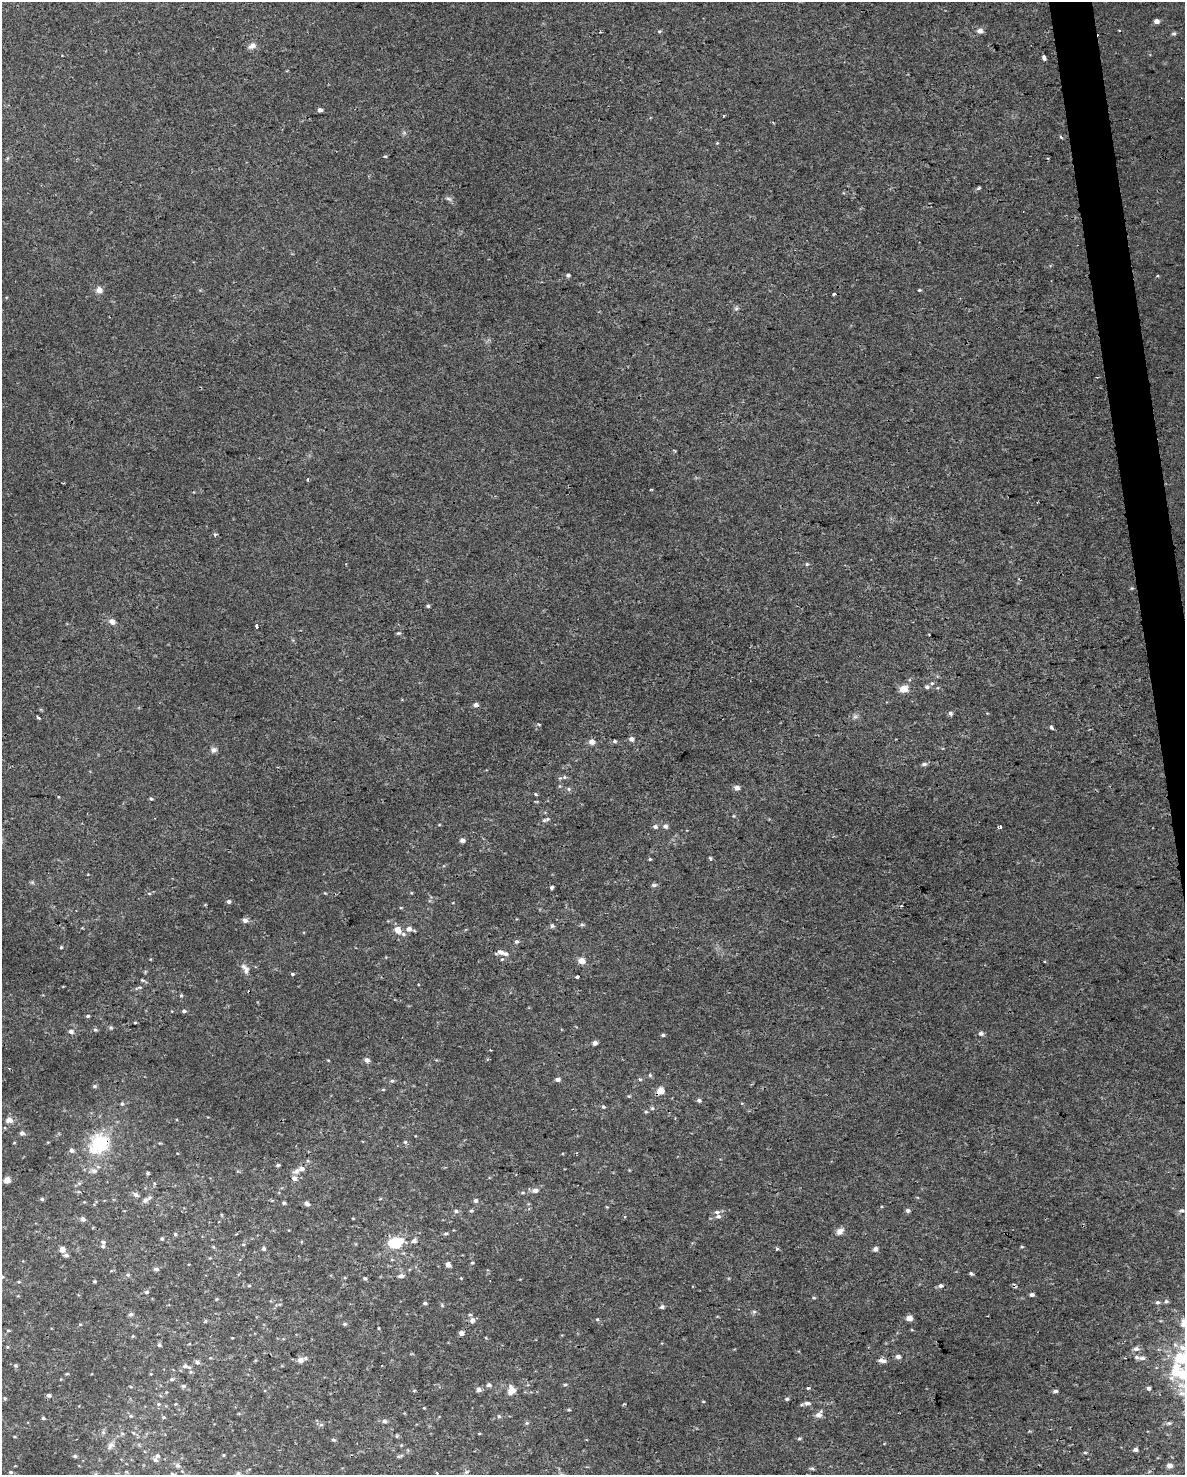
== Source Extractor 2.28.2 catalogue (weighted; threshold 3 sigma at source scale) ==
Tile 6 of 4 x 3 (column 2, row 2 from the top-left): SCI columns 1185-2367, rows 1535-3007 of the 4734 x 4497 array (HDU 1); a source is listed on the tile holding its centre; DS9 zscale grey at full resolution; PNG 1187 x 1477 px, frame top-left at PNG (2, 2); no overlay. Shown black and unused: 2% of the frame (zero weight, under 2 of 3 exposures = <1% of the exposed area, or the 3 px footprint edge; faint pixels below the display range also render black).
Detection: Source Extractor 2.28.2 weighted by HDU 2 'WHT'; one run over the whole footprint, this tile lists its part. Background 0.00219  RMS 0.0032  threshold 0.0143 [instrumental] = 3 sigma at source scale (4.5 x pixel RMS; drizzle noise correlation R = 1.50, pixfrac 1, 0.0396/0.0396 arcsec/px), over >= 5 px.
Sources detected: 255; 1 inside a brighter object's white glare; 4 cosmic-ray / hot-pixel residue — not listed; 12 inside a brighter listed object's ellipse — not listed separately; the other 238 listed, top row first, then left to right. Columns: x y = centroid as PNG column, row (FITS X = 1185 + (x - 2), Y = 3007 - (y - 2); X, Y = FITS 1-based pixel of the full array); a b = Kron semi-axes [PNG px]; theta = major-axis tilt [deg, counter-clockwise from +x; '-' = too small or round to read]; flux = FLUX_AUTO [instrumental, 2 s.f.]
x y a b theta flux
1157 21 4 4 - 1.7
1119 30 3 2 - 0.34
980 31 6 5 - 1.8
1174 33 6 5 - 0.58
252 46 11 8 31 1.5
1044 58 5 3 - 2.7
320 110 4 4 - 1.1
723 116 3 2 - 0.41
1060 137 5 4 - 0.57
717 143 4 3 - 0.28
385 156 4 3 - 0.43
979 188 6 4 50 0.5
449 199 9 5 -19 0.87
568 275 5 4 - 0.65
1158 276 3 3 - 0.46
99 290 9 8 - 1.6
919 290 5 4 - 0.34
736 308 6 5 - 0.61
308 479 3 2 - 0.55
215 534 5 4 - 0.53
807 564 5 5 - 0.43
1019 579 4 3 - 0.3
428 606 4 4 - 0.46
112 621 9 7 -38 1.6
257 626 4 3 - 3.5
398 633 6 4 18 0.46
932 683 6 5 - 0.51
927 687 6 6 - 0.7
904 689 5 5 - 7
476 705 5 4 - 1.4
950 713 6 5 - 0.68
855 717 8 6 67 0.81
38 718 6 3 -36 0.4
539 724 5 3 - 0.28
1051 727 4 3 - 0.83
631 739 5 5 - 1.4
592 741 5 5 - 2.6
614 741 6 4 -2 0.55
214 750 8 7 - 1.1
924 764 6 4 7 0.83
564 777 6 5 - 0.57
737 788 6 5 - 1.5
569 789 6 5 - 0.57
536 794 5 4 - 0.35
151 799 5 3 - 0.42
734 816 5 3 - 0.29
544 820 6 5 - 0.59
439 825 5 3 - 0.25
665 826 6 6 - 1
655 827 6 5 - 0.85
999 827 4 3 - 0.64
462 840 5 4 - 1.5
710 858 5 4 - 0.49
650 859 4 3 - 0.36
32 882 6 4 -44 0.45
654 885 8 5 0 0.65
551 888 4 3 - 1.3
149 893 5 3 - 0.3
411 893 4 3 - 0.26
228 901 5 5 - 0.8
205 905 4 3 - 0.31
401 908 5 3 - 0.27
245 920 8 6 -13 1.1
582 925 6 4 -1 0.49
552 926 5 5 - 0.64
409 929 6 6 - 1.6
398 930 6 5 - 3.4
403 934 6 5 - 0.65
516 942 5 5 - 0.63
61 947 4 4 - 0.35
501 952 14 7 13 1.5
581 961 5 5 - 3.2
1045 962 3 2 - 0.36
246 969 16 7 -59 1.9
292 974 5 4 - 0.39
577 977 4 3 - 1.7
142 980 7 4 -23 0.49
140 987 8 4 8 0.51
181 995 5 4 - 0.38
184 1011 5 4 - 0.64
88 1016 4 4 - 0.55
135 1023 4 3 - 0.31
111 1028 6 5 - 0.47
95 1030 5 4 - 0.56
71 1031 5 5 - 1.3
981 1033 6 5 - 0.85
663 1035 5 4 - 0.5
595 1043 4 4 - 1.4
367 1060 6 5 - 1.3
650 1075 5 4 - 0.43
557 1079 5 4 - 1.3
640 1079 5 4 - 0.39
392 1081 5 4 - 0.48
94 1086 6 5 - 0.57
660 1091 5 5 - 5.9
629 1096 4 4 - 0.29
699 1100 5 4 - 0.88
122 1104 5 5 - 0.53
603 1107 5 5 - 0.54
652 1108 5 4 - 0.48
9 1120 9 7 -6 1.6
22 1133 5 5 - 1
405 1142 5 4 - 0.46
14 1143 5 3 - 0.24
100 1143 24 20 44 18
71 1150 5 5 - 0.93
278 1165 4 3 - 0.49
301 1169 6 5 - 1.5
94 1171 9 7 -25 1.2
148 1173 4 3 - 0.51
294 1178 5 5 - 1.4
7 1180 4 4 - 4.7
535 1190 7 6 - 1.5
136 1195 8 5 -32 0.98
42 1199 5 4 - 0.54
380 1199 5 3 - 0.26
145 1200 8 7 - 0.98
475 1201 5 5 - 0.86
284 1203 4 4 - 0.54
307 1204 5 4 - 1.3
908 1210 5 5 - 0.91
1182 1210 6 4 5 0.48
456 1211 5 4 - 0.66
471 1211 6 3 1 0.36
718 1216 7 7 - 1
83 1219 5 4 - 1.3
840 1231 11 7 34 1.5
175 1234 5 4 - 0.48
446 1234 6 3 8 0.45
162 1239 4 4 - 0.41
414 1241 7 6 - 1.1
103 1242 6 5 - 0.65
394 1243 10 8 -15 10
243 1244 5 3 - 0.28
214 1247 6 3 -69 0.33
1022 1247 5 3 - 0.3
264 1248 5 5 - 0.54
62 1249 5 5 - 2.3
777 1249 4 3 - 0.55
875 1249 5 4 - 1.5
66 1255 6 4 -11 0.79
472 1263 4 4 - 0.33
448 1264 4 4 - 2.3
156 1269 6 5 - 0.86
111 1271 5 3 - 0.28
971 1273 5 4 - 0.53
128 1275 6 6 - 0.59
401 1276 6 5 - 1.4
2 1277 4 4 - 0.38
461 1278 3 3 - 0.24
365 1279 5 4 - 0.5
94 1281 3 3 - 0.47
19 1282 4 3 - 0.28
249 1286 5 3 - 0.32
940 1286 5 5 - 0.86
147 1292 5 4 - 0.61
1032 1295 5 4 - 0.82
813 1298 6 3 -9 0.36
1166 1301 5 5 - 0.6
1157 1302 5 5 - 0.59
425 1303 4 3 - 0.55
442 1305 5 4 - 0.36
662 1307 5 4 - 0.95
754 1312 6 5 - 0.55
131 1314 7 5 18 0.55
909 1318 4 4 - 3.9
597 1319 5 4 - 0.35
472 1320 7 6 - 1.2
345 1324 6 4 -12 0.51
1184 1324 10 7 -74 3
8 1330 5 3 - 0.32
461 1333 5 5 - 1.3
133 1336 5 3 - 0.25
232 1338 4 2 - 0.22
159 1345 4 4 - 0.77
7 1347 5 3 - 0.29
1183 1348 12 8 -27 2.8
1136 1349 7 5 1 1.2
898 1357 5 4 - 1.4
1142 1358 8 5 0 0.91
1179 1358 10 7 75 5.8
300 1360 10 8 10 1.6
882 1360 10 5 -10 1.5
197 1362 7 5 -37 0.76
15 1365 5 5 - 0.48
185 1366 8 6 1 0.88
67 1374 4 3 - 0.34
1182 1375 10 8 -46 7
172 1379 6 5 - 0.63
489 1385 5 5 - 0.92
565 1385 5 3 - 0.39
183 1386 6 5 - 0.7
808 1388 4 4 - 0.43
1148 1388 4 4 - 0.84
478 1389 5 5 - 1.4
511 1390 6 5 - 4.7
414 1391 5 3 - 0.31
1055 1391 5 4 - 0.82
1182 1393 13 6 -11 1.8
49 1395 5 4 - 0.88
5 1398 4 4 - 0.34
787 1399 4 4 - 0.54
703 1401 4 3 - 0.25
807 1403 9 5 2 1.1
158 1404 5 5 - 0.55
424 1408 3 3 - 0.23
569 1410 5 3 - 0.3
818 1415 7 6 - 2.1
131 1416 5 4 - 0.51
499 1416 5 4 - 0.45
164 1417 5 4 - 0.43
43 1418 4 3 - 0.53
384 1421 6 5 - 1
526 1423 5 5 - 0.49
1169 1423 5 5 - 0.45
321 1425 6 4 1 0.57
103 1432 6 4 -18 0.51
134 1433 6 3 -70 0.41
479 1433 4 3 - 0.26
122 1434 6 4 -1 0.47
397 1436 6 3 -72 0.34
15 1437 4 3 - 0.28
799 1438 5 4 - 0.41
333 1440 6 4 -19 0.51
111 1445 11 8 49 1.5
401 1445 4 4 - 0.27
1135 1449 4 4 - 1.3
1085 1452 5 3 - 0.39
223 1455 4 4 - 0.31
75 1456 5 4 - 0.51
158 1456 6 5 - 0.94
398 1456 6 4 -18 0.44
178 1465 6 6 - 0.82
1169 1466 4 4 - 1.9
812 1468 7 3 -9 0.49
10 1472 4 4 - 0.39
466 1472 6 4 43 0.53
238 1473 6 6 - 0.59
Overlapping masked pixels (flux is a lower limit): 3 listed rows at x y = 476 705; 660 1091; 100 1143
Isophote crosses this tile's border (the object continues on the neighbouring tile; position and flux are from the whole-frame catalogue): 6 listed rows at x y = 2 1277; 1184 1324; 1183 1348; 1182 1375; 1182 1393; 238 1473